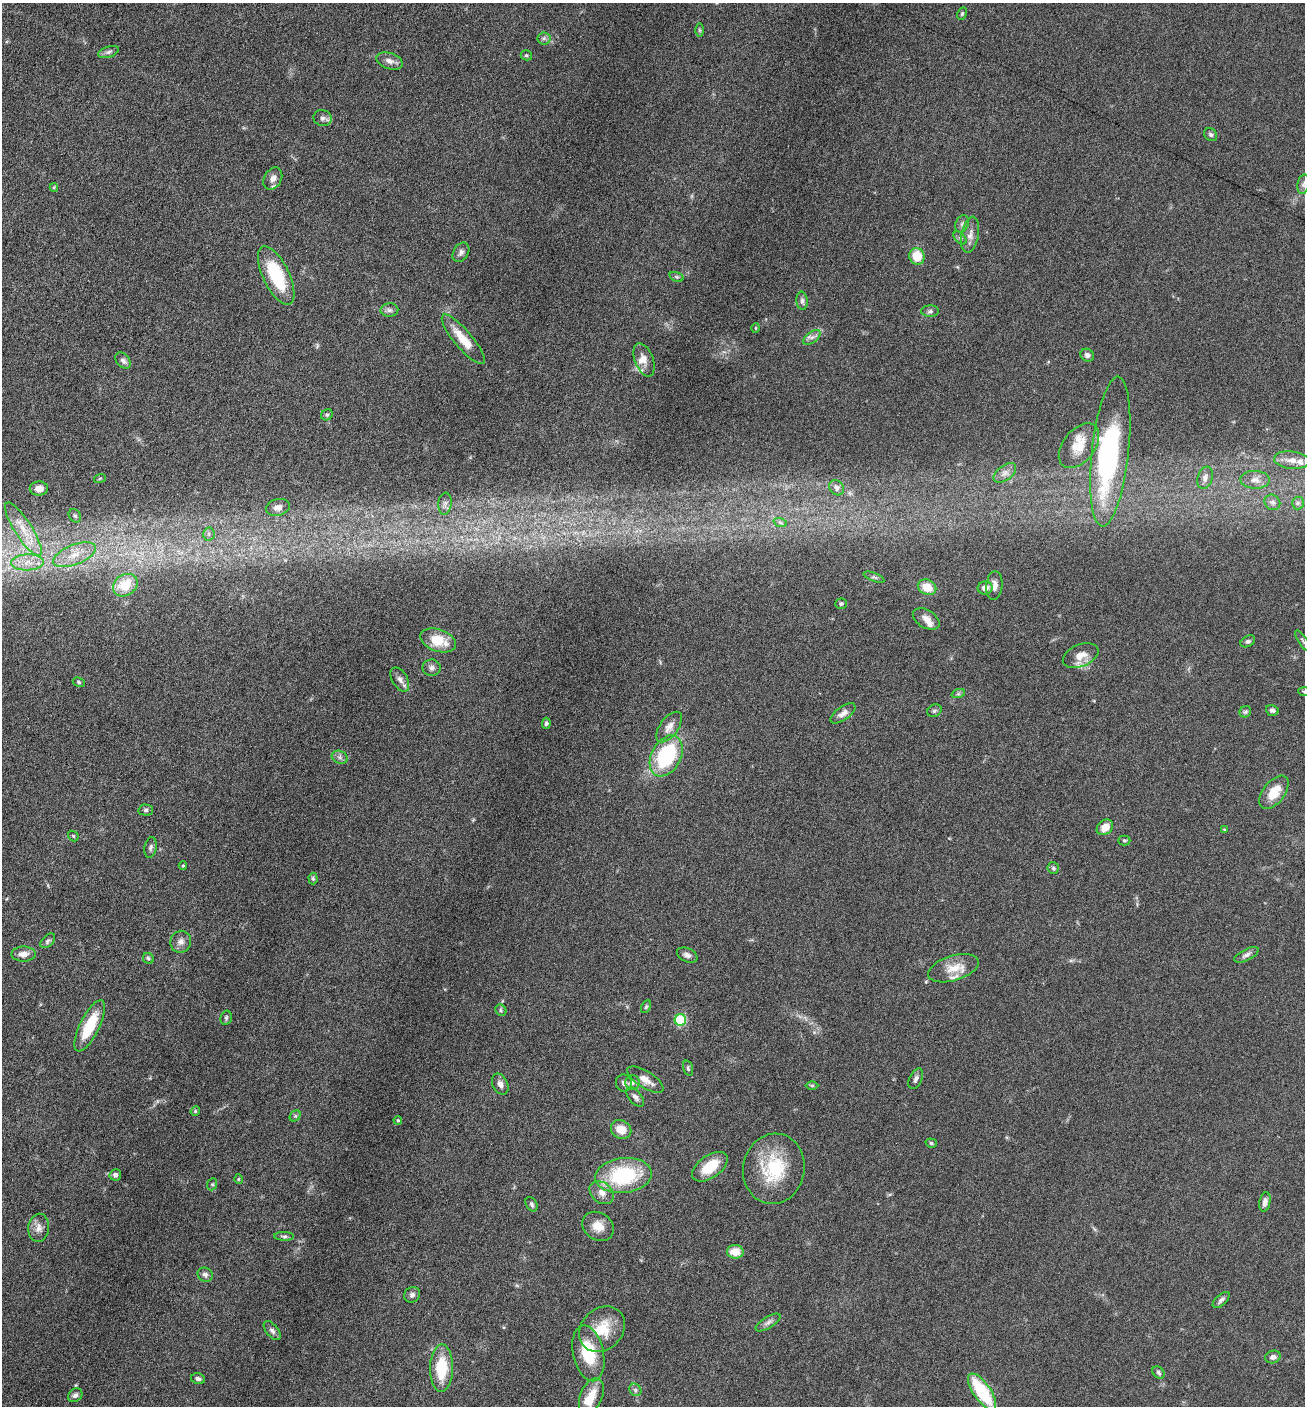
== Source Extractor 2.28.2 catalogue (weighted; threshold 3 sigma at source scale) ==
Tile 11 of 4 x 4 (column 3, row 3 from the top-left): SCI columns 2892-4194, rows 1410-2813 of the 5650 x 5633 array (HDU 1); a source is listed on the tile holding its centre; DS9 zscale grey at full resolution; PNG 1307 x 1408 px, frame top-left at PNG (2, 3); each listed source drawn as its Kron ellipse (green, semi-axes under 4 px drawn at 4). Nothing masked; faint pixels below the display range render black.
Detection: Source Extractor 2.28.2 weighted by HDU 2 'WHT'; one run over the whole footprint, this tile lists its part. Background 0.088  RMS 0.0039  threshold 0.0158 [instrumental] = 3 sigma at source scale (4.09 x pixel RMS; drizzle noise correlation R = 1.36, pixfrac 0.8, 0.05/0.05 arcsec/px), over >= 5 px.
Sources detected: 144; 3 inside a brighter object's white glare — neither listed nor drawn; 7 inside a brighter listed object's ellipse — not listed separately; the other 134 listed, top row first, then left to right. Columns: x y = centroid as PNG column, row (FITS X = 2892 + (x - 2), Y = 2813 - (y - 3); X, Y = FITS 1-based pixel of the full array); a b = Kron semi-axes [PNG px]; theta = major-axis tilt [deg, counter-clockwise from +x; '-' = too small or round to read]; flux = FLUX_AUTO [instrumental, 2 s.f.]
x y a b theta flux
962 14 6 4 63 0.56
699 30 6 4 -89 0.56
544 38 6 6 - 0.96
109 52 11 5 18 1.1
526 55 6 5 - 0.55
390 61 13 8 -19 2.1
323 118 9 8 - 1.4
1211 135 7 5 -45 0.78
273 179 12 8 60 2.4
1303 184 10 6 79 1.1
54 188 4 4 - 0.39
962 224 9 6 65 1.1
970 235 18 8 79 2.8
960 238 8 4 -45 0.79
461 252 10 7 58 1.4
917 256 8 7 - 7.9
276 276 32 13 -65 20
676 277 7 4 -20 0.6
802 301 9 5 -84 1.1
389 310 9 6 1 1.2
930 311 9 5 1 0.96
756 328 5 3 - 0.32
812 337 10 5 36 1.3
463 339 31 9 -50 7.5
1087 355 7 6 - 1.3
644 360 17 9 -70 3
123 361 9 6 -48 1.2
327 415 6 5 - 0.68
1079 446 25 16 51 7.6
1110 452 75 18 84 55
1292 460 18 8 -5 3.5
1005 473 13 7 36 1.8
100 478 6 4 19 0.4
1205 478 11 7 72 1.8
1255 480 15 9 -2 2.9
39 488 9 7 2 2.5
837 488 8 6 -51 1.4
1272 502 8 7 - 1.3
1298 503 6 6 - 0.98
445 504 11 6 83 1.5
278 507 12 8 14 2.6
75 516 7 5 -55 0.7
780 522 7 4 -19 0.66
23 529 31 8 -57 7.5
209 534 6 6 - 1
74 555 22 10 21 6.5
27 562 16 8 2 4.4
874 577 11 3 -20 0.73
125 585 13 10 33 9.9
994 585 14 8 85 2.2
927 587 9 7 -25 6.7
985 588 7 6 - 2.3
841 604 6 5 - 0.74
926 619 14 9 -30 2.6
438 640 18 11 -19 8.6
1248 641 8 5 30 0.81
1303 641 12 3 -56 0.59
1081 656 18 11 22 4.1
432 668 9 8 - 1.3
400 679 13 7 -59 1.8
79 682 6 4 -29 0.54
1304 691 6 4 -3 0.51
958 694 7 4 18 0.65
1272 710 6 5 - 1.1
934 711 7 6 - 0.79
1245 712 6 5 - 0.67
843 713 14 7 35 2.2
546 723 5 4 - 0.6
669 727 17 9 54 2.9
666 756 22 14 62 31
340 757 8 6 -21 1.2
1274 792 19 10 52 7.3
146 810 7 5 -1 0.86
1105 827 9 7 41 4
1224 829 4 3 - 0.35
73 836 6 4 -47 0.49
1124 840 6 5 - 0.53
150 847 10 6 78 1
183 865 4 4 - 0.41
1053 868 6 5 - 0.65
313 878 6 4 -87 0.64
48 941 9 5 45 0.98
181 942 11 10 - 2.2
23 954 12 7 1 2.6
687 955 11 6 -24 1.4
1246 955 13 5 27 1.4
148 958 6 5 - 0.69
953 968 26 12 17 6.3
646 1007 7 4 62 0.53
501 1010 6 5 - 0.59
226 1018 7 5 75 0.73
680 1020 6 5 - 27
90 1026 28 9 63 14
688 1068 8 4 -75 0.63
916 1079 11 6 65 1.3
645 1080 21 8 -32 3.7
624 1083 8 8 - 1.2
632 1083 7 7 - 1.3
500 1084 11 7 -65 1.9
812 1085 6 4 -1 0.48
635 1097 12 6 -51 1.4
195 1111 5 4 - 0.41
295 1116 6 5 - 0.58
398 1120 4 3 - 0.45
621 1129 11 9 -33 4.6
931 1143 6 4 -17 0.52
710 1167 20 11 35 9.5
774 1169 35 30 80 21
115 1175 6 5 - 1.2
623 1175 28 17 6 30
238 1179 5 3 - 0.32
212 1184 6 5 - 0.6
602 1193 13 10 -40 3.1
1265 1202 10 5 79 1.9
531 1204 7 5 -58 0.77
598 1226 17 13 -35 4.8
39 1228 14 10 85 2.6
284 1236 10 4 -3 0.82
735 1252 8 7 - 5.5
205 1275 8 6 -33 1.3
412 1295 8 7 - 1.2
1221 1300 10 5 42 1.1
768 1322 14 5 32 1.5
602 1329 25 20 44 11
272 1331 11 6 -50 1.2
588 1353 28 15 -78 15
1273 1357 8 6 20 1.3
441 1368 23 11 89 14
1158 1372 7 5 -47 0.74
198 1379 7 5 -12 0.96
635 1390 7 5 -47 0.86
982 1392 21 8 -55 22
75 1395 8 6 38 1.2
591 1396 18 11 66 5.8
Isophote crosses this tile's border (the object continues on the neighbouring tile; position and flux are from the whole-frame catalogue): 1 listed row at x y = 1304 691